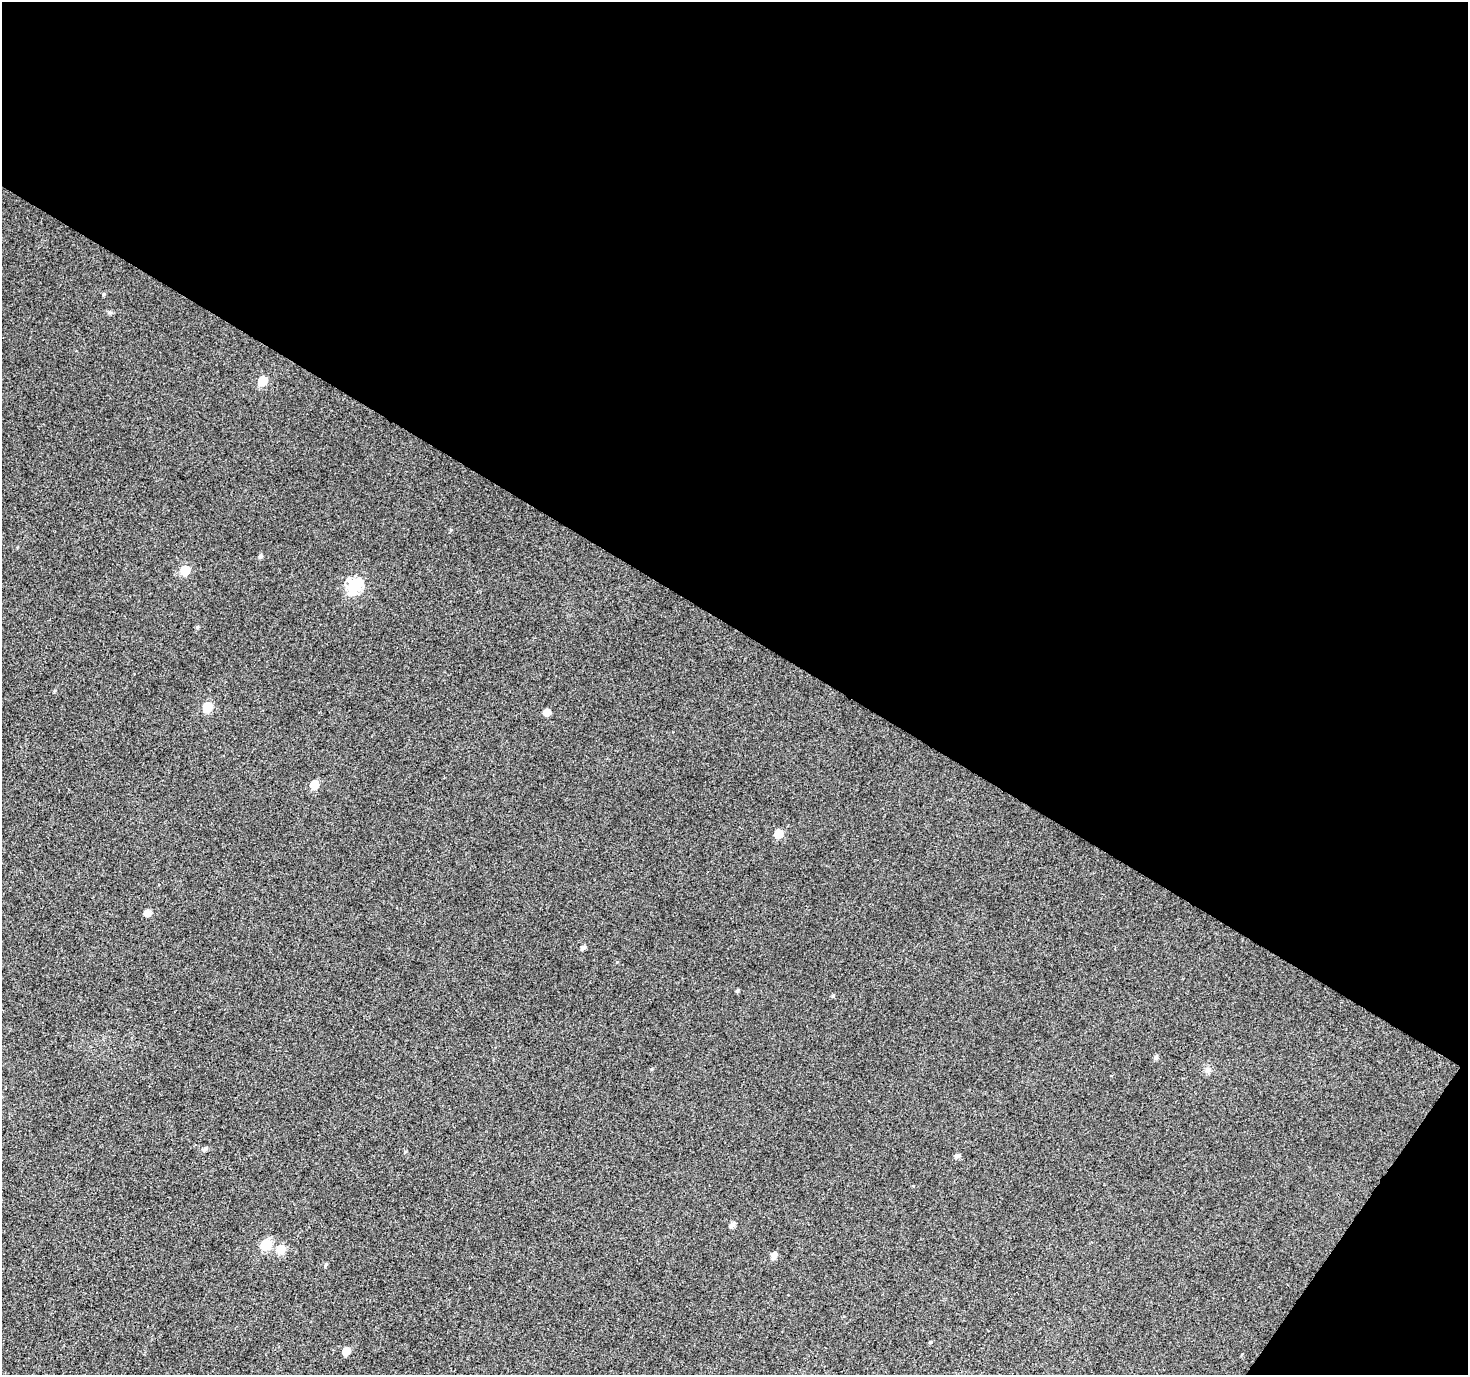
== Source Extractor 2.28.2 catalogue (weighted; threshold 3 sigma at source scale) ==
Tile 2 of 2 x 2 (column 2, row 1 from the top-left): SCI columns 1468-2933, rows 1493-2865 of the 2934 x 2965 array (HDU 1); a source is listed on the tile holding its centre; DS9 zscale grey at full resolution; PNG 1470 x 1377 px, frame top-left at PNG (2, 2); no overlay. Shown black and unused: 47% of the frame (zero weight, under 3 of 4 exposures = <1% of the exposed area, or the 3 px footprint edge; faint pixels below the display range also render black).
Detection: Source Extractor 2.28.2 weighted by HDU 2 'WHT'; one run over the whole footprint, this tile lists its part. Background 0.0154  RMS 0.011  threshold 0.05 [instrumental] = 3 sigma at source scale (4.5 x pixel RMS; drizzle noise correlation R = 1.50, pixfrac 1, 0.0396/0.0396 arcsec/px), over >= 5 px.
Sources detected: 25; all 25 listed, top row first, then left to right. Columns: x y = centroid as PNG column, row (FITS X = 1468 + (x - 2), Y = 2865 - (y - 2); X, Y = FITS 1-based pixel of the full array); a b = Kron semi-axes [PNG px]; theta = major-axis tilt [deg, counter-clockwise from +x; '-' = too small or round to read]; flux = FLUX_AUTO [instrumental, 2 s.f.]
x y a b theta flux
104 294 5 4 - 1.5
262 381 6 6 - 25
261 556 5 5 - 2.3
185 570 6 6 - 35
354 585 7 7 - 140
197 627 6 4 89 1.3
207 707 6 6 - 34
546 712 5 5 - 9.9
314 785 6 6 - 23
778 834 6 6 - 21
147 913 6 5 - 8
583 948 5 4 - 3.3
737 991 6 4 57 1.3
833 996 5 4 - 1.4
1156 1058 5 5 - 2.8
1208 1070 8 6 16 3.3
205 1149 6 5 - 2.8
957 1156 6 5 - 3.1
732 1225 6 5 - 4.4
266 1244 7 6 - 43
281 1249 7 6 - 20
774 1256 7 5 47 6.6
326 1264 5 4 - 1.5
930 1342 5 3 - 1
346 1351 6 5 - 11
Unlisted compact peaks at least as high as the median listed source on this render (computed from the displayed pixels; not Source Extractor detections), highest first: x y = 451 530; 651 1069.